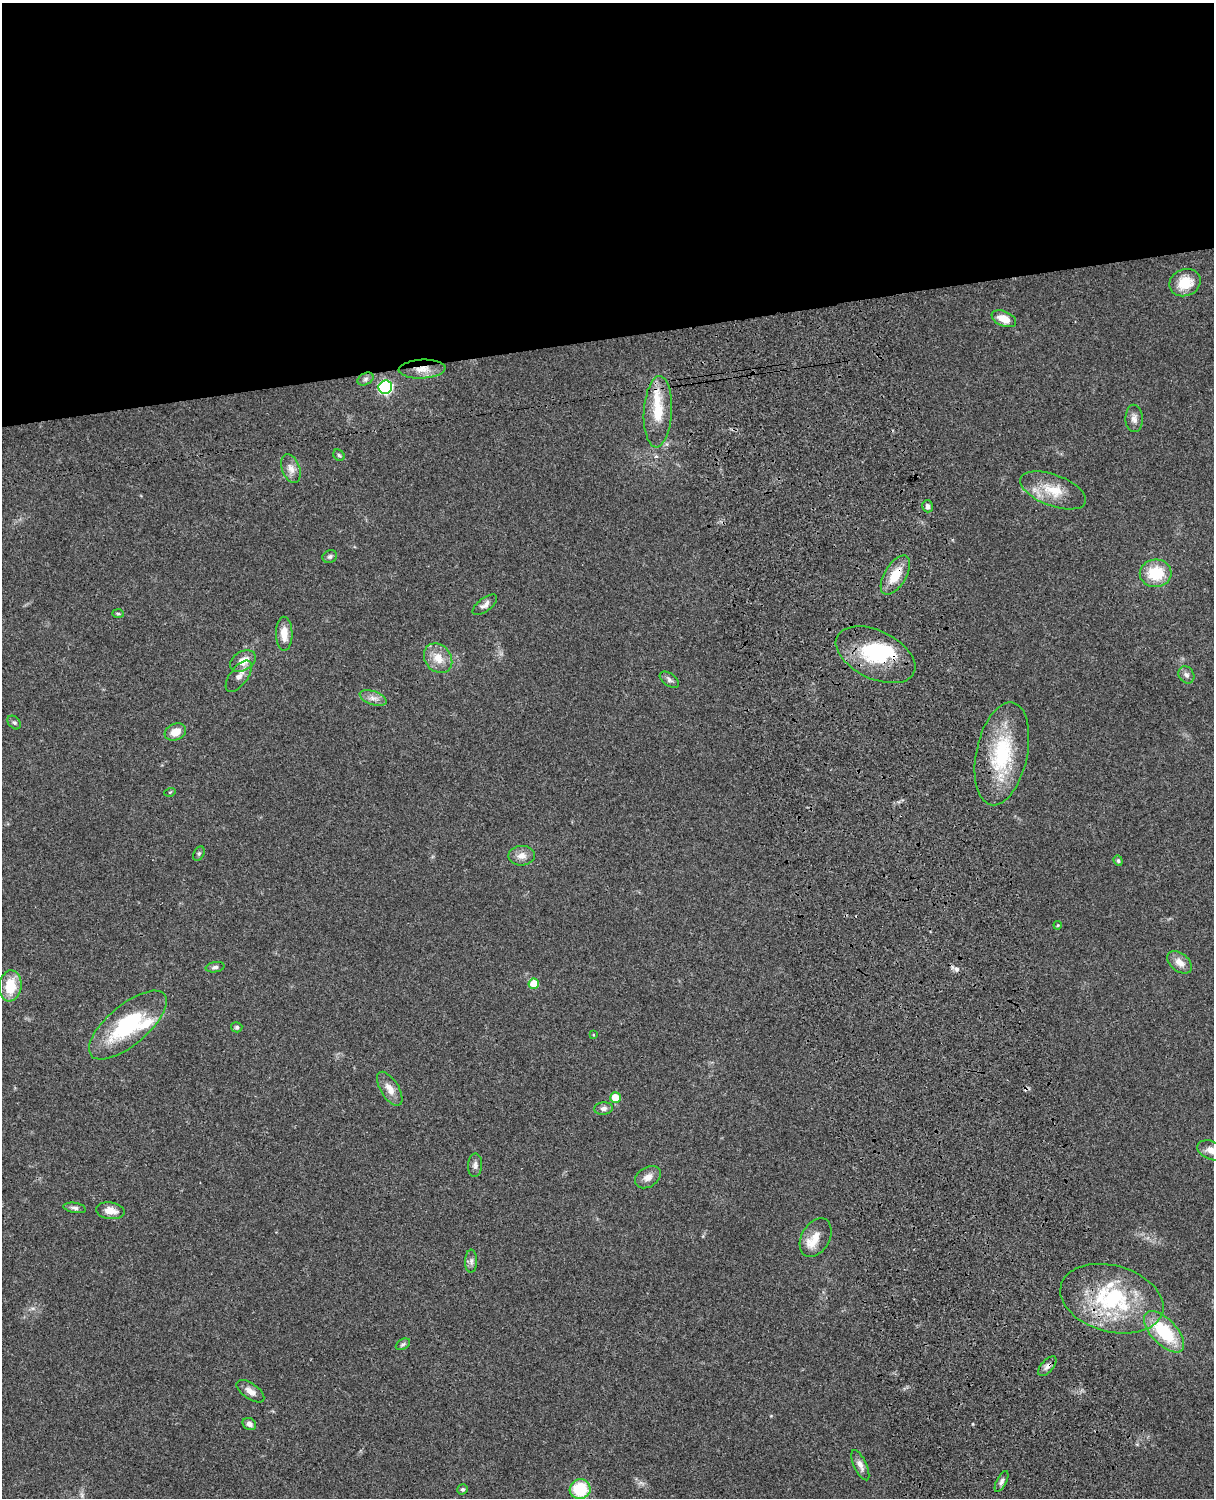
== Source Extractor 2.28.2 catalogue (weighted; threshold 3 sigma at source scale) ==
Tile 2 of 4 x 3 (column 2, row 1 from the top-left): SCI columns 1333-2544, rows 3268-4763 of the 5087 x 4927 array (HDU 1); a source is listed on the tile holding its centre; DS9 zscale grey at full resolution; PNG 1216 x 1500 px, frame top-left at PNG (2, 3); each listed source drawn as its Kron ellipse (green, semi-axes under 4 px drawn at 4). Shown black and unused: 23% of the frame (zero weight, under 3 of 4 exposures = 6% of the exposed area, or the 3 px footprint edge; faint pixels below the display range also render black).
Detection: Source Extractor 2.28.2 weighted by HDU 2 'WHT'; one run over the whole footprint, this tile lists its part. Background 0.0809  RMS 0.0058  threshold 0.0262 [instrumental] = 3 sigma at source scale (4.5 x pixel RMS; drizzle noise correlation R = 1.50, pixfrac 1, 0.05/0.05 arcsec/px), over >= 5 px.
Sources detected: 67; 3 inside a brighter object's white glare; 1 cosmic-ray / hot-pixel residue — neither listed nor drawn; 4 inside a brighter listed object's ellipse — not listed separately; the other 59 listed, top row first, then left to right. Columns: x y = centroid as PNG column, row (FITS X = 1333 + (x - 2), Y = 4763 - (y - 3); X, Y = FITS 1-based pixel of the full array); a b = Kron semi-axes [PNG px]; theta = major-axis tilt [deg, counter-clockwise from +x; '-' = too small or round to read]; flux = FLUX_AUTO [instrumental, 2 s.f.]
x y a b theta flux
1185 283 16 13 23 12
1004 319 13 7 -24 7.7
422 369 23 9 3 8
366 379 8 5 28 1.7
385 387 7 6 - 110
658 412 36 14 87 17
1134 418 14 8 -87 3.3
339 455 6 5 - 0.9
291 469 15 9 -69 4.3
1053 490 35 15 -21 16
928 506 6 5 - 1.9
330 556 7 6 - 1.3
1156 573 16 13 3 21
895 575 22 11 59 12
485 605 14 6 37 2.7
118 614 6 4 -2 0.76
284 634 17 8 -89 6.9
876 655 43 24 -25 38
438 658 16 13 -51 8.3
243 661 14 9 30 7.5
1186 675 9 7 -56 2.3
239 676 18 9 53 4.1
669 680 11 6 -37 1.9
373 698 14 6 -18 3.3
14 723 8 5 -47 1.2
175 732 11 8 22 7.3
1002 754 52 25 78 46
170 792 5 3 - 0.54
199 853 7 5 63 1.1
522 856 13 10 3 4.6
1118 861 5 4 - 0.81
1058 925 4 3 - 0.48
1179 962 14 9 -40 5.3
215 967 9 5 11 1.6
534 984 5 5 - 13
10 986 15 11 82 16
128 1025 48 20 40 46
237 1027 6 5 - 1
593 1035 4 3 - 0.4
390 1089 19 9 -58 5.9
615 1097 5 5 - 11
604 1108 9 6 7 2.1
1212 1150 15 9 -21 5.2
475 1165 12 7 87 2.3
648 1177 14 9 33 4.4
75 1208 11 5 -9 1.8
110 1211 14 8 -7 6
816 1238 21 14 60 8.1
471 1261 11 6 89 2.1
1112 1299 53 33 -15 63
1164 1332 26 13 -46 32
403 1344 8 5 29 1.1
1047 1366 12 6 48 2.5
250 1391 16 7 -34 4.2
249 1424 7 6 - 2.5
860 1465 16 6 -65 3.3
1002 1481 11 5 64 1.7
463 1489 5 5 - 1
580 1489 10 10 - 25
Overlapping masked pixels (flux is a lower limit): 3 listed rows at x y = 422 369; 895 575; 1047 1366
Isophote crosses this tile's border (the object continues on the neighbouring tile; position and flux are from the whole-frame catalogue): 1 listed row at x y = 1212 1150